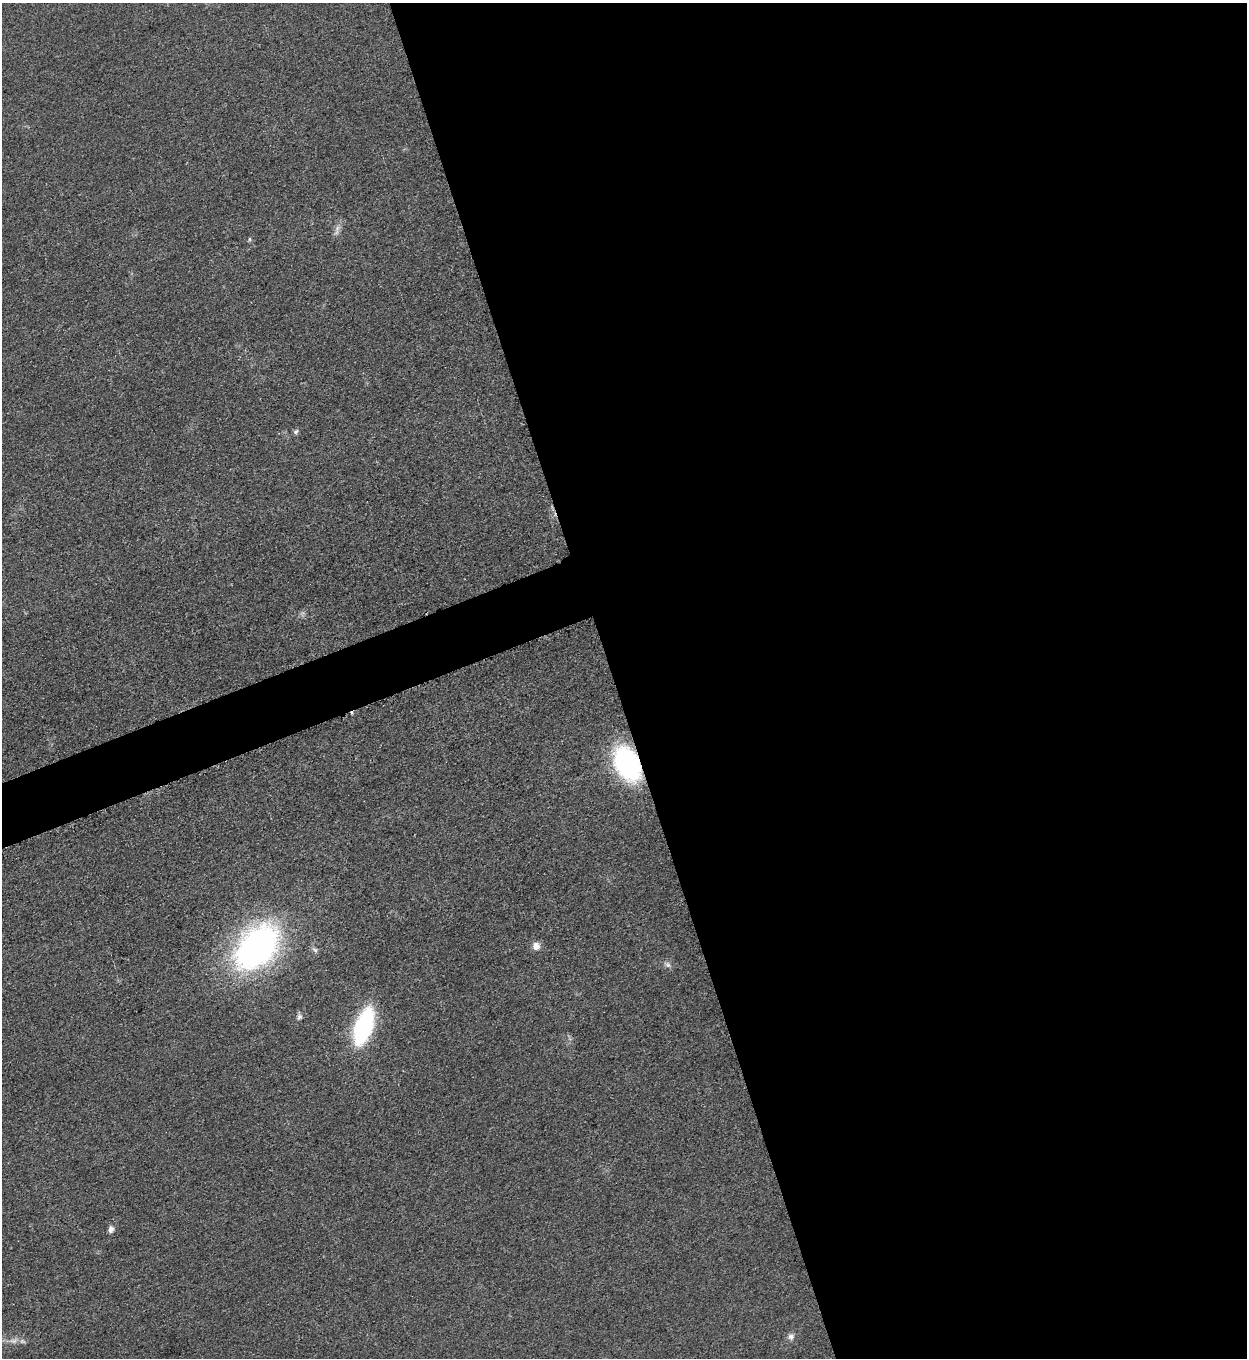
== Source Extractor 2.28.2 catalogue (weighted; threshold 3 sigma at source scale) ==
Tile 8 of 4 x 4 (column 4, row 2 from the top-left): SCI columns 4023-5267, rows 2720-4075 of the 5428 x 5441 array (HDU 1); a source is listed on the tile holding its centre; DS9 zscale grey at full resolution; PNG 1249 x 1360 px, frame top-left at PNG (2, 3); no overlay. Shown black and unused: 53% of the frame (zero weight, under 3 of 5 exposures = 1% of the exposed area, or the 3 px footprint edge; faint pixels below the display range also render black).
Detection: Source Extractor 2.28.2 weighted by HDU 2 'WHT'; one run over the whole footprint, this tile lists its part. Background 0.0229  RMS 0.0048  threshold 0.0216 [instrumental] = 3 sigma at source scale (4.5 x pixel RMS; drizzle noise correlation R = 1.50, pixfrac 1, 0.05/0.05 arcsec/px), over >= 5 px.
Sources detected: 13; all 13 listed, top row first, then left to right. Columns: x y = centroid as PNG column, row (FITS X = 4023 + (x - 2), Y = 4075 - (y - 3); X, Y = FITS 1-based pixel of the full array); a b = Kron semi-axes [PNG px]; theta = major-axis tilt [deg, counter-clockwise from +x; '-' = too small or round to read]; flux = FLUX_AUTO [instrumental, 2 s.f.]
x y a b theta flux
336 232 10 5 63 1.8
249 239 6 4 90 0.63
296 431 7 6 - 1.1
628 764 28 18 -63 85
536 946 9 8 - 3.3
257 947 49 32 47 150
315 950 8 5 -31 1.2
668 965 9 7 -43 1.7
299 1017 8 6 62 1.4
364 1026 30 13 72 70
111 1229 8 6 76 2
791 1337 9 8 - 2.1
22 1341 8 4 -31 1.1
Overlapping masked pixels (flux is a lower limit): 1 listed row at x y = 628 764